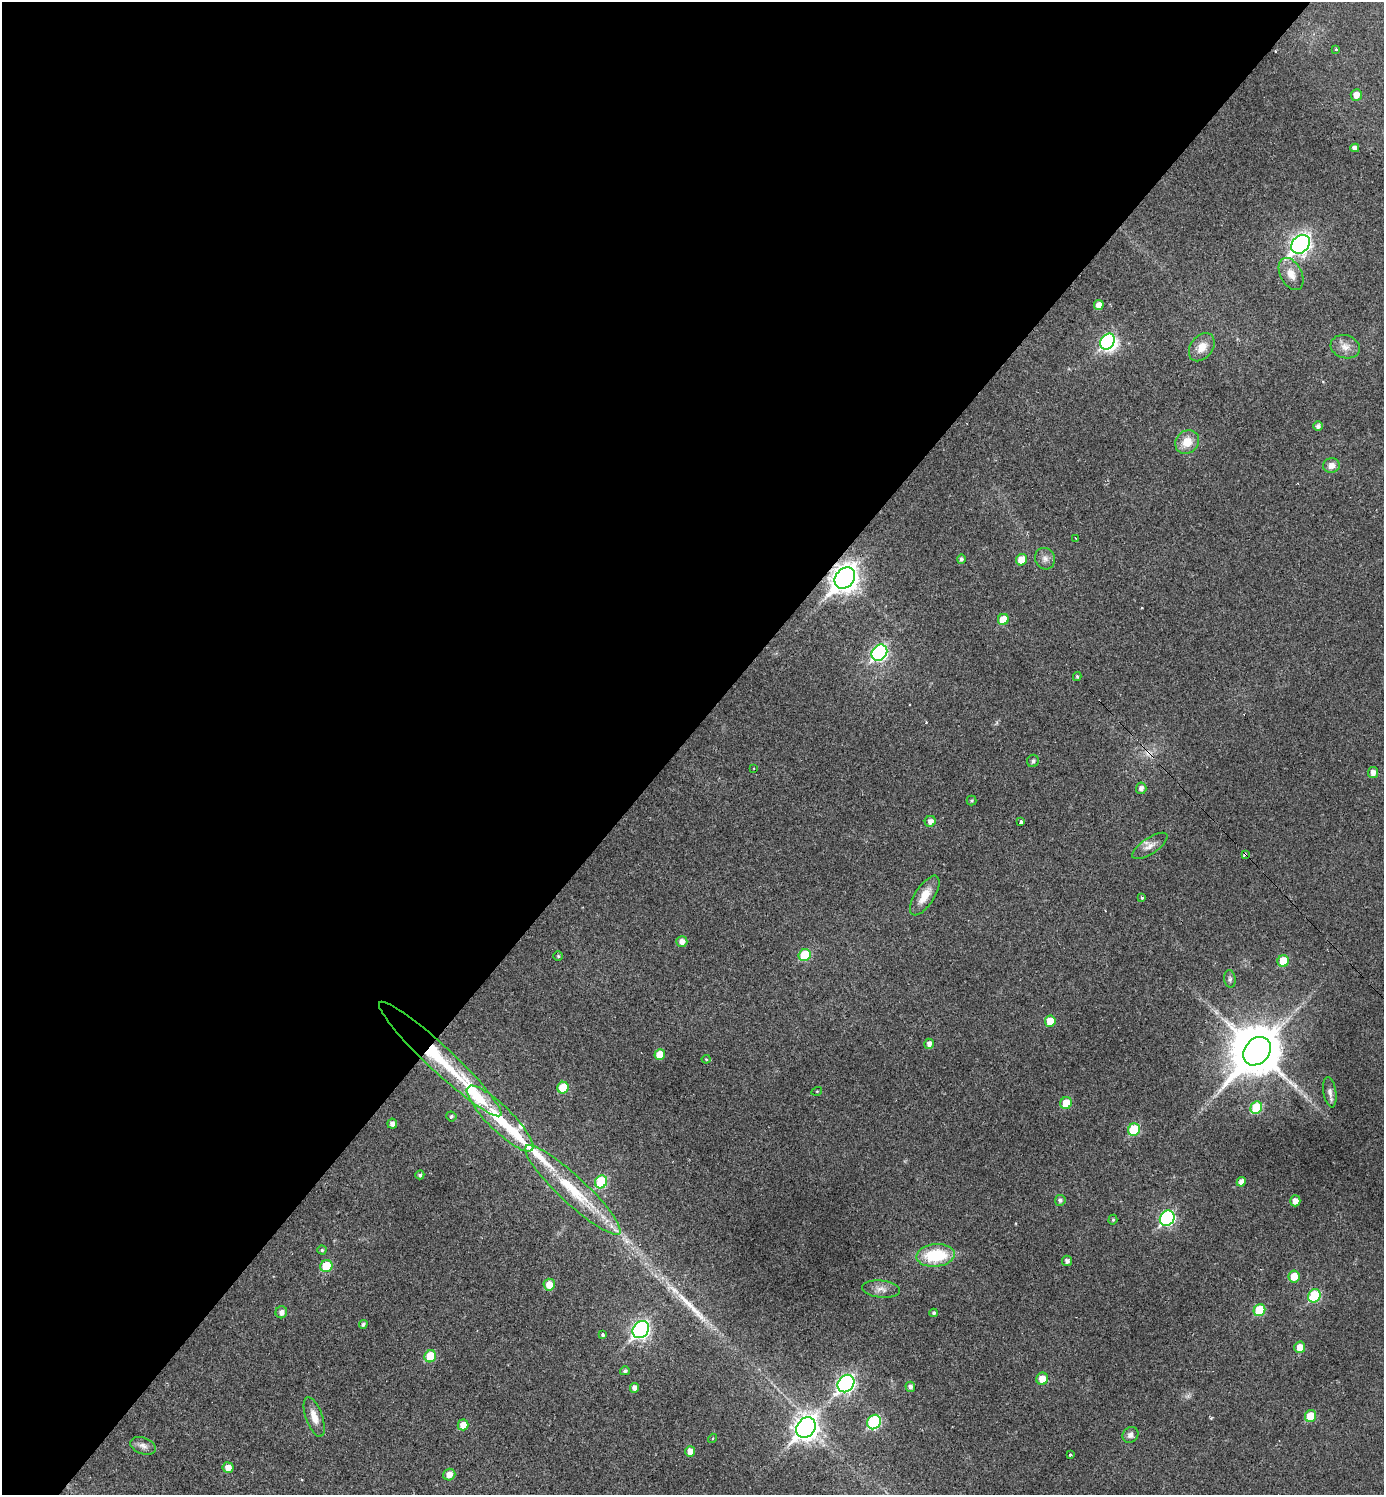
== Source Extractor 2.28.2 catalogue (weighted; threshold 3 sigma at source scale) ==
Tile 5 of 4 x 4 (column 1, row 2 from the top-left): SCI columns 312-1693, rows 2989-4481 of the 5994 x 5992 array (HDU 1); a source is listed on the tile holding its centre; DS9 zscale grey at full resolution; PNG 1386 x 1497 px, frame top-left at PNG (2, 2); each listed source drawn as its Kron ellipse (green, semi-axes under 4 px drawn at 4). Shown black and unused: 49% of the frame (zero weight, under 2 of 3 exposures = <1% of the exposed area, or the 3 px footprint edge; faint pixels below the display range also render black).
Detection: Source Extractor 2.28.2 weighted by HDU 2 'WHT'; one run over the whole footprint, this tile lists its part. Background 0.0292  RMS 0.0051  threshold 0.0229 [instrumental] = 3 sigma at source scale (4.5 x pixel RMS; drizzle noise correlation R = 1.50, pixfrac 1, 0.05/0.05 arcsec/px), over >= 5 px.
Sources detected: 105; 3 inside a brighter object's white glare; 6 cosmic-ray / hot-pixel residue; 2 long thin detections or spike segments (spike, bleed or trail) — neither listed nor drawn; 2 inside a brighter listed object's ellipse — not listed separately; the other 92 listed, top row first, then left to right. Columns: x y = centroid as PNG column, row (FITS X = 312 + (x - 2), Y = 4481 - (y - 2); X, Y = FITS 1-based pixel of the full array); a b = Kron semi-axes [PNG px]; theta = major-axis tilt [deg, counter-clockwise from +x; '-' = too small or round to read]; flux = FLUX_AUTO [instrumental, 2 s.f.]
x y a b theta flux
1336 49 3 2 - 0.56
1356 95 6 5 - 4
1355 148 4 4 - 2.2
1301 244 10 8 44 220
1291 274 17 10 -62 5.5
1099 305 5 4 - 3.5
1107 342 8 6 53 81
1202 347 15 11 52 5.8
1345 347 15 11 -17 4.4
1318 426 5 4 - 1.7
1187 442 12 11 - 7.8
1331 466 8 7 - 3.7
1075 538 3 2 - 0.33
961 559 5 4 - 1.2
1045 559 11 9 -64 2.7
1021 560 6 5 - 7.2
845 578 12 9 49 520
1003 619 6 5 - 9.7
879 653 9 7 51 93
1077 677 4 3 - 0.73
1033 761 6 6 - 1.4
754 768 2 2 - 0.39
1373 772 5 5 - 2.8
1141 788 6 5 - 2
972 801 5 5 - 0.73
930 821 5 5 - 2.4
1021 822 3 3 - 5.9
1150 846 20 8 34 3.7
1245 854 4 3 - 2.7
925 896 23 9 57 7.1
1142 898 4 3 - 0.74
682 942 5 5 - 3
805 955 6 5 - 17
558 956 4 4 - 0.69
1283 961 6 5 - 12
1230 979 9 5 -82 1.2
1050 1021 6 5 - 7.9
929 1044 5 4 - 2.3
1257 1051 16 12 48 2300
660 1054 5 5 - 7.9
440 1059 83 12 -43 47
706 1059 4 4 - 0.54
563 1088 6 5 - 11
817 1091 5 3 - 0.43
1330 1092 15 6 -80 2.3
1066 1103 6 5 - 10
1256 1108 6 5 - 21
451 1116 5 5 - 0.95
500 1119 45 12 -45 24
392 1124 5 5 - 2.4
1134 1130 6 5 - 24
420 1175 4 4 - 1.2
601 1182 6 6 - 28
1241 1182 5 4 - 3.2
573 1190 64 13 -43 28
1060 1200 5 5 - 1.3
1295 1201 5 5 - 3.7
1167 1218 8 7 - 78
1113 1220 5 4 - 0.64
322 1250 4 4 - 0.7
936 1255 19 11 5 25
1067 1261 5 5 - 1.7
326 1266 6 6 - 15
1294 1276 6 5 - 7.3
549 1285 6 5 - 6.4
881 1289 19 8 -6 3.8
1314 1296 7 6 - 29
1259 1310 6 5 - 19
281 1312 6 6 - 2.3
934 1313 4 4 - 1.1
363 1324 4 4 - 1.1
641 1330 9 7 50 150
603 1335 3 3 - 1.4
1300 1347 6 5 - 5.1
430 1356 6 5 - 16
625 1371 5 4 - 1.1
1042 1379 6 6 - 5.9
846 1383 9 7 50 150
910 1387 5 4 - 1.7
635 1388 5 4 - 2.8
1311 1416 6 5 - 12
314 1417 21 8 -70 5.4
874 1422 7 6 - 44
463 1425 5 5 - 5.2
806 1428 11 9 52 370
1130 1435 8 7 - 2.4
712 1438 5 3 - 0.7
143 1446 13 8 -21 2.7
690 1451 5 5 - 4.1
1070 1454 3 2 - 0.56
228 1467 5 5 - 4
449 1474 6 6 - 3.9
Overlapping masked pixels (flux is a lower limit): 3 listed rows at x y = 845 578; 1245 854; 440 1059